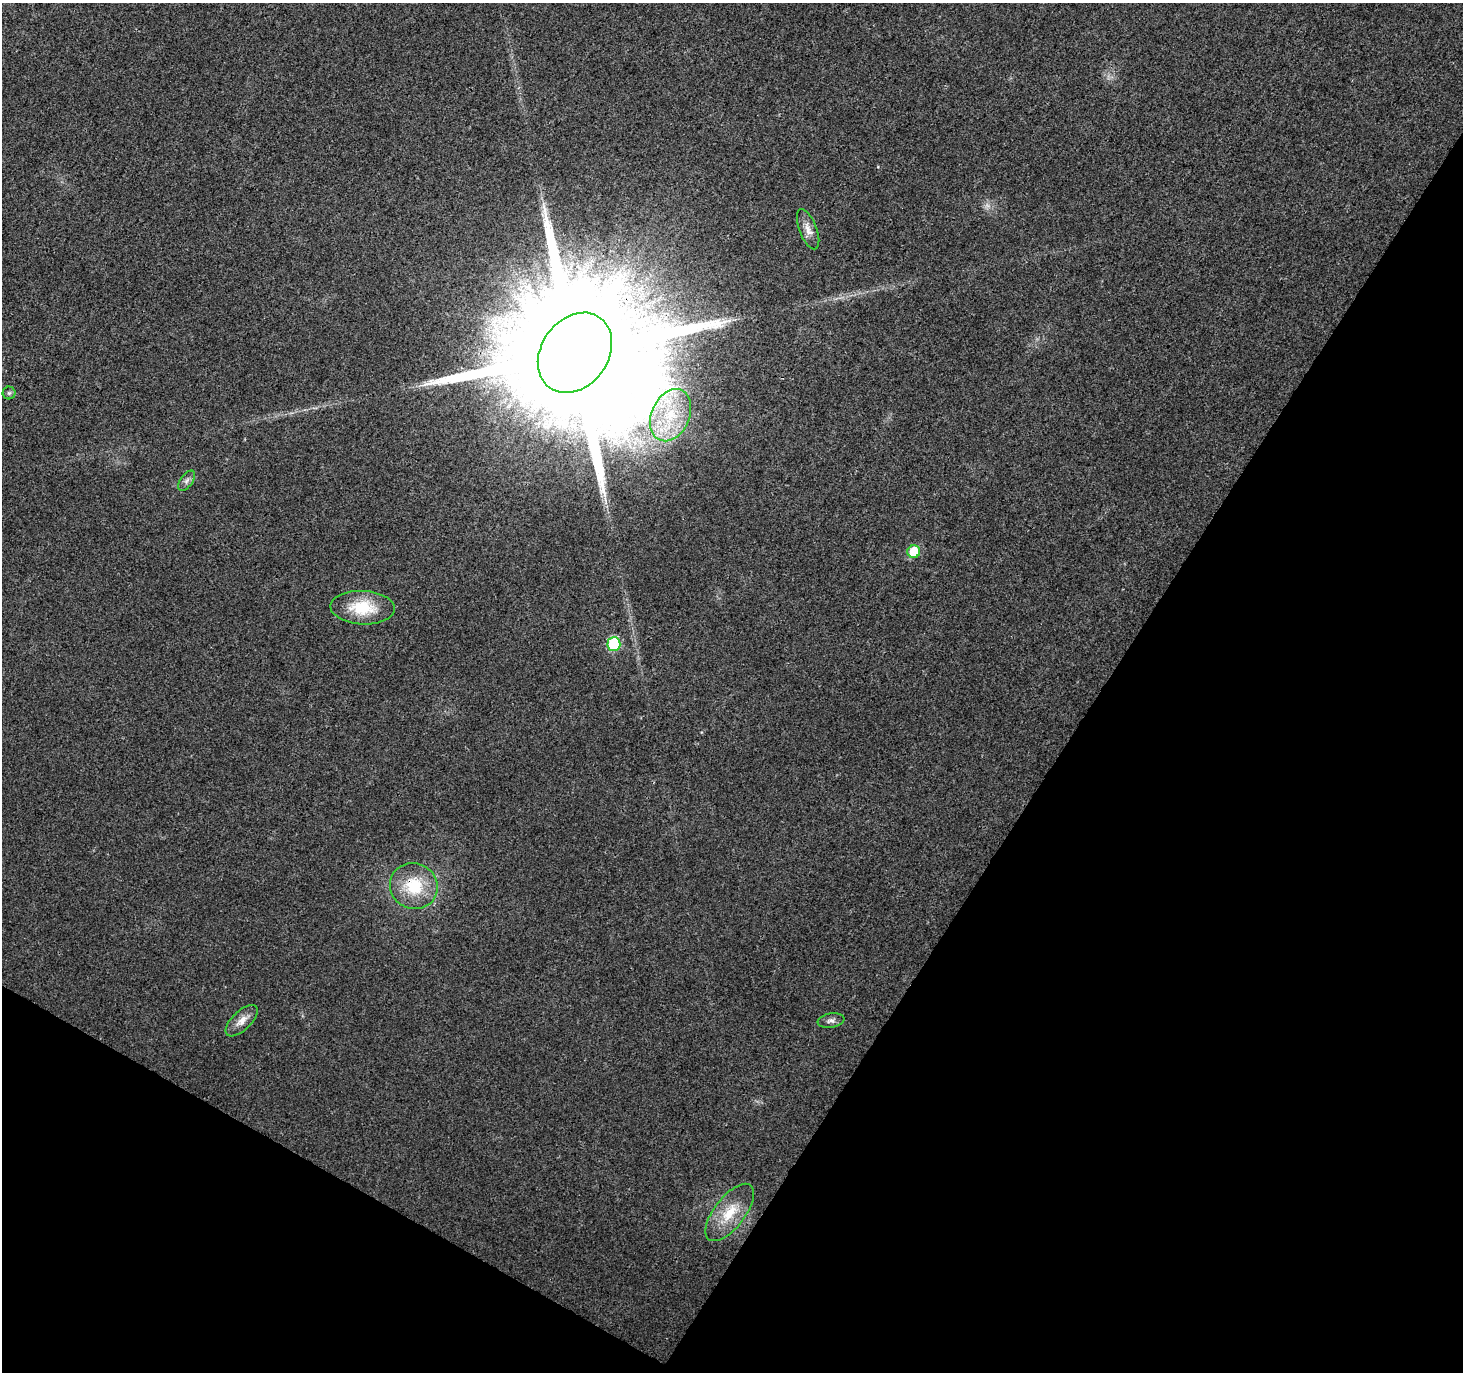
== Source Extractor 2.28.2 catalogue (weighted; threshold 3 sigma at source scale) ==
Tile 15 of 4 x 4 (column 3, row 4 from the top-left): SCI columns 2925-4385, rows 193-1562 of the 5855 x 5931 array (HDU 1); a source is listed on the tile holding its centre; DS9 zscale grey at full resolution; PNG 1465 x 1374 px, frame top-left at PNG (2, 3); each listed source drawn as its Kron ellipse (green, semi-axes under 4 px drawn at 4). Shown black and unused: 31% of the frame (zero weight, under 3 of 4 exposures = <1% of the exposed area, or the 3 px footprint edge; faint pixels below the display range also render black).
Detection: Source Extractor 2.28.2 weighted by HDU 2 'WHT'; one run over the whole footprint, this tile lists its part. Background 0.00519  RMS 0.0025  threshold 0.0111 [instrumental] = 3 sigma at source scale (4.5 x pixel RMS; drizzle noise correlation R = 1.50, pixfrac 1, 0.0396/0.0396 arcsec/px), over >= 5 px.
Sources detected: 13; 1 too faint to see at this stretch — neither listed nor drawn; the other 12 listed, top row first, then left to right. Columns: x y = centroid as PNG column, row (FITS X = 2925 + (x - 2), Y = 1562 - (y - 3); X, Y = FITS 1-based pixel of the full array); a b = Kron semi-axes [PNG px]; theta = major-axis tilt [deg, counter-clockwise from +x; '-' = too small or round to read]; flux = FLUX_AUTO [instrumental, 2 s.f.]
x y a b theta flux
808 229 21 8 -69 2.2
575 353 43 33 53 21000
9 393 6 6 - 0.54
671 415 27 19 65 12
187 481 11 6 56 1
914 552 6 6 - 7.7
363 608 32 17 -3 9.6
614 644 7 6 - 19
414 886 24 23 - 11
831 1020 13 7 9 1.1
242 1021 20 9 44 2.5
730 1212 34 15 52 7.5
Overlapping masked pixels (flux is a lower limit): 2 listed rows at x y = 575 353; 414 886